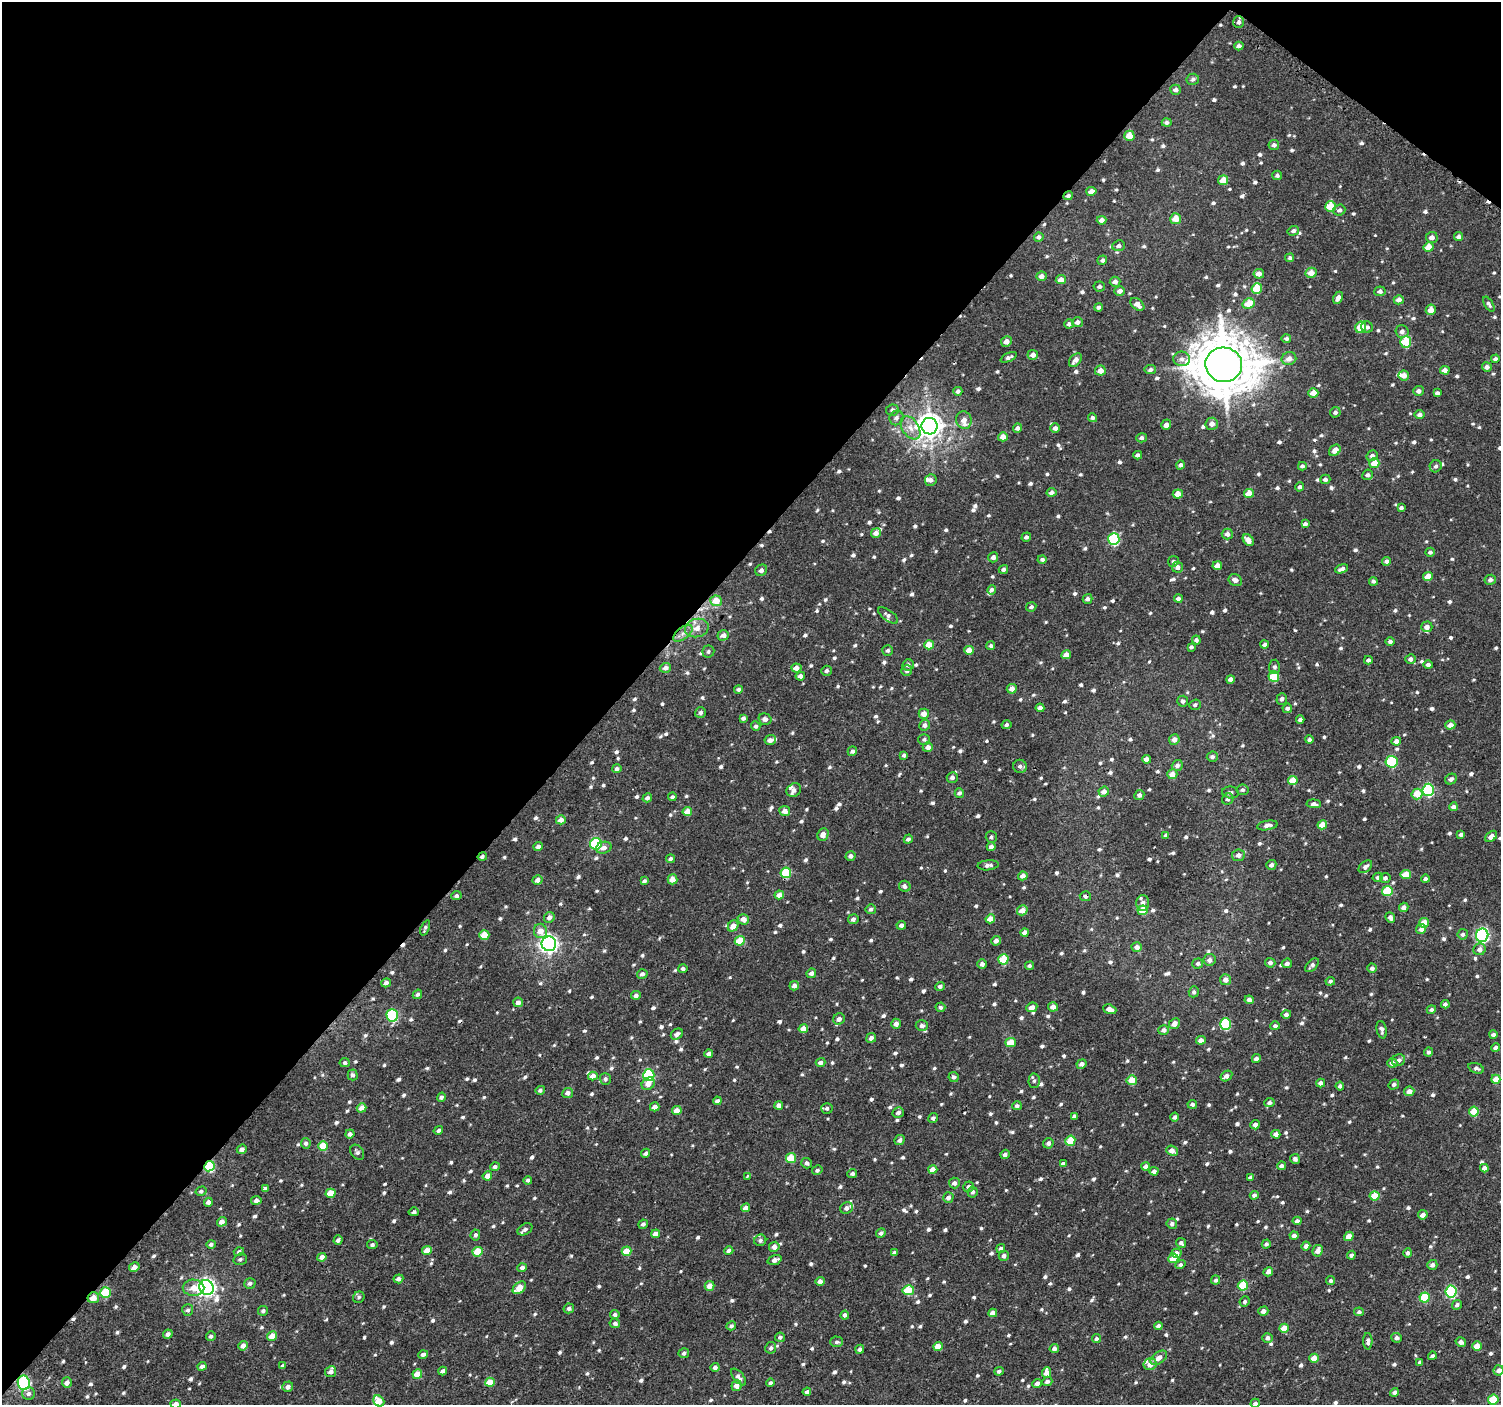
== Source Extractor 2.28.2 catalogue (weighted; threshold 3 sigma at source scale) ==
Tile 2 of 4 x 4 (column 2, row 1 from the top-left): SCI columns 1507-3005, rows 4394-5796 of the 6016 x 6045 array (HDU 1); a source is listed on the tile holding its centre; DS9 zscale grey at full resolution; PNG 1503 x 1407 px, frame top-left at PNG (2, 2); each listed source drawn as its Kron ellipse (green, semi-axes under 4 px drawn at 4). Shown black and unused: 42% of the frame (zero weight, under 2 of 3 exposures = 2% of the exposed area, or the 3 px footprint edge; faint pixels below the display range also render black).
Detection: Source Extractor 2.28.2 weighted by HDU 2 'WHT'; one run over the whole footprint, this tile lists its part. Background 8.43e-04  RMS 0.003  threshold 0.0137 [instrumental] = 3 sigma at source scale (4.5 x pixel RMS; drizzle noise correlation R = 1.50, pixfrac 1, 0.0396/0.0396 arcsec/px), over >= 5 px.
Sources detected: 1051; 6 cosmic-ray / hot-pixel residue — neither listed nor drawn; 14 inside a brighter listed object's ellipse — not listed separately; of the other 1031, all 500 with FLUX_AUTO >= 0.689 (the completeness limit of this list) listed and drawn (531 fainter detections not listed), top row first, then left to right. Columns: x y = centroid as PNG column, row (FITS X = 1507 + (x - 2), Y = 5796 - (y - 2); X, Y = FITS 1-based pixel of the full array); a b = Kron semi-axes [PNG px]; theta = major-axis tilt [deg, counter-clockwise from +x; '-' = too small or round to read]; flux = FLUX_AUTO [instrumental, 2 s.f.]
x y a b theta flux
1239 22 6 5 - 0.99
1239 46 4 4 - 1.1
1193 79 6 5 - 0.78
1175 90 5 5 - 1
1167 122 5 4 - 0.88
1129 136 5 5 - 4.8
1274 145 5 5 - 1
1277 175 5 5 - 0.77
1223 180 5 5 - 3.2
1091 191 5 4 - 1.9
1068 196 5 4 - 0.78
1330 206 5 5 - 7.7
1339 210 6 5 - 0.91
1176 219 5 5 - 3.5
1102 220 5 4 - 1.6
1293 231 6 4 17 0.87
1039 237 5 4 - 0.94
1432 237 6 5 - 1.6
1459 237 4 4 - 1.1
1119 246 6 5 - 0.97
1429 247 5 5 - 4.2
1290 258 4 4 - 0.78
1102 260 5 4 - 0.83
1311 273 5 5 - 2.5
1259 274 5 5 - 1.8
1041 276 5 4 - 1.7
1061 280 5 4 - 2
1115 282 5 5 - 1.3
1099 286 6 5 - 0.75
1257 288 5 5 - 9
1120 291 5 5 - 1.2
1380 291 5 5 - 0.94
1338 298 6 4 61 1.4
1399 300 5 4 - 1.7
1137 304 8 5 -40 1.9
1249 304 6 5 - 5.3
1489 304 8 4 -58 0.77
1098 307 4 4 - 0.71
1431 310 5 5 - 2.7
1077 322 5 5 - 1.2
1069 324 5 4 - 0.95
1361 327 6 5 - 6.8
1367 327 6 5 - 0.8
1402 331 6 6 - 1.1
1286 339 5 4 - 0.82
1006 342 5 5 - 2
1406 342 5 5 - 14
1033 355 5 5 - 1.7
1009 357 9 4 24 0.98
1182 359 8 7 - 1.3
1289 359 7 6 - 1.9
1495 359 4 4 - 0.73
1075 360 8 5 48 1.7
1224 365 18 17 - 1600
1487 367 5 4 - 1.1
1150 369 6 4 9 0.83
1445 370 4 4 - 1.8
1100 371 5 5 - 2.3
1404 376 5 5 - 2
958 391 4 4 - 0.92
1418 391 5 5 - 1.1
1313 393 5 4 - 3.2
1437 393 4 4 - 0.84
892 410 6 5 - 0.77
1335 412 5 5 - 0.86
1420 415 5 4 - 1
896 418 7 7 - 0.94
1092 418 4 4 - 0.8
964 420 9 7 -68 1.9
1212 424 6 6 - 1.7
1166 425 5 5 - 1.4
930 426 8 8 - 340
910 428 13 8 -56 2.5
1018 428 5 4 - 1.1
1055 428 5 4 - 1.2
1003 437 5 4 - 2.3
1141 438 5 4 - 0.8
1335 450 6 5 - 2
1138 455 4 4 - 1
1372 456 6 5 - 1
1374 463 5 5 - 4.3
1181 465 4 4 - 0.89
1302 466 4 4 - 0.78
1436 466 6 6 - 0.84
1367 475 5 5 - 0.83
1325 479 5 4 - 0.93
931 480 6 5 - 1.1
1300 487 4 4 - 0.86
1051 492 5 4 - 1.2
1249 493 5 4 - 3.9
1178 494 5 4 - 3.8
1401 508 4 4 - 0.86
1305 524 4 3 - 0.87
876 533 5 4 - 1.7
1227 534 5 5 - 1.4
1026 537 5 4 - 0.87
1114 539 6 6 - 25
1248 540 6 4 -51 1.8
1430 552 5 4 - 0.7
993 557 5 5 - 1.1
1042 559 4 4 - 0.8
1173 561 5 5 - 0.7
1386 561 4 4 - 1
1217 566 5 4 - 2.4
1178 567 5 5 - 1.1
1003 569 5 4 - 0.92
1342 569 7 4 20 1.1
761 570 6 5 - 1.2
1428 577 5 4 - 3.8
1235 580 7 5 -29 1.3
1490 580 6 5 - 1.1
1373 581 4 4 - 0.71
992 590 5 4 - 0.77
1087 599 5 4 - 0.91
1178 599 4 4 - 1.2
716 601 6 5 - 5
1031 607 5 4 - 0.75
888 615 12 5 -35 0.92
1427 627 5 5 - 1.6
697 628 12 9 14 2.7
683 633 11 6 38 1.5
723 635 6 5 - 1.6
1196 640 4 4 - 0.9
1390 641 4 4 - 0.74
1264 644 4 4 - 0.83
929 645 5 4 - 4.2
991 646 4 4 - 0.69
1191 647 4 4 - 0.75
888 650 5 5 - 0.73
969 650 5 4 - 3.3
708 651 6 6 - 0.73
1066 655 5 4 - 2.5
1411 659 5 5 - 1.1
1368 660 4 4 - 0.89
908 665 6 5 - 1.2
1428 665 4 4 - 0.92
1274 667 7 5 85 0.71
665 668 6 5 - 1.4
796 668 5 4 - 1.7
827 671 5 5 - 0.84
907 671 5 5 - 0.7
800 676 4 4 - 1.2
1274 676 5 5 - 11
1230 679 4 4 - 1.2
738 689 4 4 - 0.78
1012 689 5 5 - 1.7
1282 699 6 5 - 0.8
1183 701 5 5 - 0.85
1195 705 6 5 - 0.7
1040 708 4 4 - 1.2
1287 708 5 4 - 0.91
700 712 6 5 - 0.87
924 714 5 5 - 2.5
743 718 4 3 - 0.81
765 719 6 5 - 1.2
1300 720 4 3 - 0.89
925 725 5 5 - 1.1
1006 725 5 4 - 0.73
1450 725 5 4 - 2.2
756 726 5 4 - 0.76
924 739 6 5 - 0.76
1174 739 5 5 - 1.6
770 740 6 5 - 1.1
1309 740 4 4 - 0.77
1396 741 5 4 - 1.5
928 747 5 4 - 1.3
852 751 5 4 - 0.88
904 755 4 3 - 0.7
1212 757 5 5 - 0.79
1146 759 4 4 - 1.5
1391 762 6 6 - 17
1177 765 5 5 - 1.1
1020 766 7 6 - 1
617 769 4 4 - 0.83
1172 774 5 5 - 2.7
952 777 6 5 - 1.1
1451 779 6 5 - 0.96
1293 781 5 4 - 5.5
794 790 8 6 37 1
1242 790 6 5 - 0.76
1428 790 6 6 - 32
1104 791 5 5 - 1.7
1230 792 8 6 -7 0.91
959 793 5 4 - 0.77
1417 794 5 5 - 5
1139 795 5 4 - 0.92
672 797 4 4 - 0.71
647 798 5 4 - 0.85
1228 799 6 5 - 0.9
1314 804 7 4 -5 1
1453 807 4 4 - 1.1
687 811 5 4 - 4.2
785 811 5 5 - 2.1
561 820 5 4 - 2
1267 825 10 4 9 1.3
1322 825 5 4 - 4.4
823 834 6 5 - 1.8
1461 834 4 3 - 0.91
1166 835 4 4 - 0.87
1491 836 7 4 41 1.8
991 837 5 5 - 0.72
908 839 5 4 - 0.86
596 844 6 5 - 22
538 847 5 4 - 1.3
991 847 4 4 - 1.1
604 848 8 5 17 1.4
1238 855 6 6 - 1.4
850 856 5 4 - 1.2
482 857 4 4 - 0.71
671 859 4 3 - 0.82
988 865 10 5 6 1.2
1271 865 5 4 - 1.1
1365 867 8 5 41 1.1
786 873 5 5 - 12
1406 875 5 4 - 5.1
1023 876 5 4 - 1.8
1378 877 5 4 - 0.81
1385 878 5 5 - 0.87
672 879 5 5 - 2.2
1425 879 4 4 - 0.85
537 880 5 5 - 1.4
644 881 4 4 - 0.79
905 886 6 5 - 0.95
1387 891 5 5 - 10
779 895 5 4 - 2
456 896 5 4 - 0.76
1085 896 5 5 - 0.69
1143 903 8 6 88 1.2
1404 907 5 4 - 1.5
871 909 5 5 - 0.73
1022 910 5 5 - 2.7
1143 910 5 5 - 6.7
549 917 5 5 - 1.3
1390 917 5 4 - 1.1
743 919 6 5 - 2
853 919 5 5 - 0.98
990 919 5 4 - 3.4
1424 923 5 4 - 4.7
901 925 5 4 - 1.2
733 926 6 5 - 2.5
425 928 8 4 67 0.71
1421 929 5 5 - 1.5
540 931 7 6 - 3
1025 933 4 4 - 2
1463 934 5 5 - 0.75
484 935 5 4 - 5.6
1482 935 7 6 - 55
740 941 5 4 - 6.2
996 941 5 4 - 1.3
549 944 7 7 - 130
1137 947 5 4 - 1.7
1479 949 6 6 - 1.4
1003 959 5 5 - 11
1210 960 6 6 - 1.4
1270 963 5 5 - 0.8
1287 963 5 4 - 1.1
982 964 5 5 - 1.3
1198 964 5 5 - 0.74
1312 965 8 5 46 0.95
1029 966 4 4 - 0.7
1372 968 4 4 - 1
683 969 4 4 - 0.71
811 973 5 4 - 1.3
642 974 5 5 - 0.99
1226 980 5 5 - 1.7
1330 981 5 4 - 0.77
386 983 5 4 - 0.97
794 986 5 4 - 1.3
940 986 5 4 - 0.73
1194 992 5 5 - 0.81
417 994 5 4 - 0.85
636 995 5 4 - 1
1249 1000 4 4 - 1.2
518 1002 5 4 - 1.3
1445 1004 4 4 - 0.83
940 1007 5 4 - 0.69
1032 1007 6 4 25 1.9
1053 1007 5 4 - 1.8
1110 1009 7 4 -20 2.4
1431 1010 5 4 - 0.75
1286 1014 5 4 - 0.88
392 1015 6 5 - 24
839 1019 6 5 - 1.5
896 1024 5 5 - 1.4
1174 1024 6 5 - 1.8
1226 1024 6 5 - 17
922 1026 6 5 - 1.1
1275 1026 5 4 - 0.72
803 1029 5 4 - 2.8
1164 1030 5 4 - 1.3
1382 1030 9 5 -77 0.9
677 1034 6 5 - 1.3
1493 1035 4 4 - 1.1
871 1038 5 4 - 1.2
1201 1040 5 4 - 1.8
1011 1042 5 4 - 5
1496 1048 4 4 - 1.1
1429 1052 4 4 - 0.86
709 1054 4 4 - 1.3
1256 1058 4 4 - 1.1
1399 1060 7 6 - 1.2
820 1062 5 4 - 0.98
345 1063 5 4 - 0.77
1392 1063 5 5 - 1.4
1082 1064 5 4 - 1.3
1476 1068 8 5 -18 0.92
353 1075 5 5 - 0.75
649 1075 6 6 - 29
593 1076 5 4 - 2.3
1226 1076 6 5 - 1.6
954 1077 5 5 - 0.88
605 1079 6 5 - 0.9
1496 1079 4 4 - 3.3
1132 1080 5 5 - 3.9
1034 1081 7 5 87 0.76
1321 1083 4 4 - 1.3
648 1084 7 5 40 2.1
1394 1085 5 4 - 0.7
1340 1086 4 4 - 0.83
540 1090 5 4 - 0.75
1409 1091 5 4 - 1.8
568 1093 5 5 - 1.1
441 1097 5 4 - 0.76
717 1101 4 4 - 0.93
1269 1103 5 4 - 0.96
1192 1104 5 4 - 0.91
779 1105 4 4 - 1.5
1017 1106 5 4 - 0.81
655 1107 5 4 - 1.8
362 1108 5 4 - 2.3
827 1108 6 5 - 0.82
677 1110 5 4 - 2.2
1474 1111 5 5 - 6.1
898 1112 6 5 - 1
1074 1116 4 3 - 0.82
1175 1117 4 3 - 0.87
933 1118 5 4 - 0.79
1255 1125 5 4 - 1.2
438 1130 5 4 - 0.77
350 1134 4 4 - 1
1276 1134 4 4 - 1.7
900 1140 5 5 - 1.1
1070 1141 5 5 - 7.2
306 1143 5 5 - 0.78
1048 1143 5 5 - 0.97
323 1146 5 4 - 7.8
242 1149 5 4 - 1.2
1172 1151 6 5 - 2.2
357 1152 8 6 -53 0.84
646 1153 5 4 - 0.83
1005 1154 5 4 - 0.96
791 1158 5 4 - 7.7
1295 1159 5 4 - 0.89
807 1163 5 5 - 0.8
1063 1164 4 3 - 0.98
209 1166 5 5 - 21
1145 1166 4 4 - 1
1281 1166 4 4 - 0.94
495 1167 5 4 - 0.81
1484 1168 4 4 - 1.3
933 1169 4 4 - 3.2
817 1170 5 4 - 0.75
1154 1171 4 4 - 1.4
852 1174 5 4 - 0.86
487 1176 5 4 - 2.3
747 1177 3 3 - 0.81
1250 1177 4 3 - 0.79
528 1180 4 4 - 0.79
954 1183 5 5 - 1.3
968 1187 5 5 - 0.93
265 1189 4 4 - 1.2
201 1191 5 4 - 0.74
973 1192 6 5 - 0.73
330 1193 5 4 - 5.6
1254 1195 4 4 - 0.88
1375 1196 5 4 - 6.1
948 1198 5 5 - 1.3
256 1200 5 4 - 0.97
208 1202 4 4 - 1.3
746 1208 4 4 - 1.8
846 1208 7 5 26 0.9
414 1212 5 4 - 0.83
1423 1215 5 4 - 1.7
1297 1221 4 4 - 1.1
222 1222 5 4 - 2
643 1224 5 4 - 0.81
1172 1224 5 5 - 0.93
525 1229 8 5 32 1
881 1233 5 4 - 0.89
656 1234 4 4 - 2.3
475 1235 5 5 - 0.77
1294 1235 4 4 - 1.2
1349 1236 5 4 - 2.3
338 1240 4 4 - 0.82
760 1240 6 5 - 0.94
1181 1243 5 4 - 0.81
211 1244 4 4 - 0.73
372 1244 5 4 - 0.78
1266 1244 4 4 - 0.84
1306 1246 4 4 - 1.2
774 1247 5 5 - 1.8
1001 1248 4 4 - 0.78
427 1250 5 4 - 3
626 1251 5 4 - 4.4
729 1251 5 4 - 0.92
1318 1251 6 5 - 1.6
239 1252 5 4 - 0.75
478 1252 5 4 - 8
894 1253 4 4 - 0.97
1176 1253 5 4 - 1.9
1408 1253 5 4 - 0.73
1351 1255 4 4 - 0.95
1004 1256 5 5 - 0.98
322 1257 5 4 - 1.5
1173 1258 5 5 - 3.1
240 1259 7 5 17 0.81
775 1260 7 4 19 1.2
1180 1265 5 4 - 0.7
1432 1265 5 5 - 1.2
134 1267 5 4 - 2.2
522 1268 5 4 - 1
1268 1272 5 4 - 1.4
398 1279 5 4 - 1.1
1216 1280 4 4 - 0.77
820 1281 4 4 - 1.4
1330 1281 4 4 - 0.74
250 1283 6 5 - 0.85
1243 1285 5 5 - 11
709 1286 5 5 - 2.4
193 1288 11 8 -1 3.2
206 1288 8 7 - 130
519 1288 7 5 40 3.6
908 1290 6 5 - 9.5
1451 1292 6 5 - 27
105 1293 5 5 - 11
359 1297 6 5 - 0.69
1425 1297 5 5 - 11
93 1298 6 5 - 3.2
1245 1302 5 5 - 0.72
1457 1305 5 4 - 0.73
569 1308 5 5 - 0.99
188 1310 6 5 - 0.79
263 1311 5 4 - 0.74
1263 1311 5 4 - 1.6
1359 1312 5 4 - 0.76
993 1313 4 4 - 2.1
615 1315 4 4 - 0.92
845 1315 4 4 - 1.1
615 1323 5 5 - 0.83
731 1326 5 4 - 0.73
1158 1326 4 4 - 1.1
1284 1328 5 4 - 4.3
168 1334 5 4 - 1.1
211 1336 5 4 - 0.89
272 1336 5 4 - 4.1
780 1337 5 4 - 0.79
1268 1338 5 5 - 1.2
1397 1338 5 5 - 1.1
1096 1339 5 4 - 0.91
1368 1341 8 4 90 1.1
837 1342 6 5 - 0.84
1461 1342 5 4 - 0.96
243 1346 5 4 - 2.2
938 1346 5 4 - 2.9
1477 1346 5 4 - 3.5
771 1348 6 5 - 0.76
860 1349 4 4 - 0.99
1054 1349 5 4 - 1.1
684 1353 5 5 - 0.82
423 1354 5 4 - 0.92
1432 1356 4 4 - 0.79
1159 1358 9 5 35 1.8
1314 1358 4 4 - 3.9
1420 1362 4 4 - 0.85
1150 1364 6 6 - 2.1
202 1366 4 4 - 1.3
283 1366 4 3 - 0.82
715 1367 4 4 - 1.1
1498 1370 5 5 - 1.3
443 1371 4 4 - 1.1
999 1371 5 4 - 0.77
331 1372 5 5 - 1.5
1047 1373 5 4 - 2.4
417 1374 5 4 - 3.8
739 1377 10 5 -51 1.3
1047 1381 5 4 - 1
490 1382 5 4 - 5.4
24 1383 7 6 - 36
67 1383 5 5 - 1.6
771 1383 4 4 - 0.69
1037 1383 5 4 - 1.3
736 1386 5 5 - 2.1
288 1387 5 5 - 1.1
807 1392 4 3 - 1
1394 1392 4 4 - 1.1
29 1394 6 6 - 1
1493 1400 5 5 - 7.8
379 1401 6 5 - 4.9
1255 1403 5 4 - 0.78
176 1404 5 4 - 1.6
Overlapping masked pixels (flux is a lower limit): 7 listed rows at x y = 1068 196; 716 601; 482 857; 1085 896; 209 1166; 93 1298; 24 1383
Isophote crosses this tile's border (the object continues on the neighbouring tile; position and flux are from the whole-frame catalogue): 3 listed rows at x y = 1498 1370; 1255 1403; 176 1404